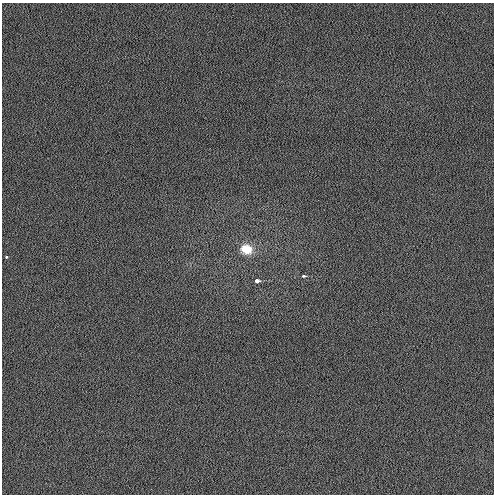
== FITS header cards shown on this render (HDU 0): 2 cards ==
NAXIS1  =                  492 / Axis length
NAXIS2  =                  492 / Axis length

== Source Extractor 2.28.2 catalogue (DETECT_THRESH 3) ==
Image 492 x 492 px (HDU 0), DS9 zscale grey, 1 PNG px = 1 image px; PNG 496 x 496 px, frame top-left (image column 1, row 492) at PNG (2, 3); no overlay
Background 1.19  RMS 3.2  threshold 9.63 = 3 sigma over >= 5 px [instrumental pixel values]
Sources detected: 4; all 4 listed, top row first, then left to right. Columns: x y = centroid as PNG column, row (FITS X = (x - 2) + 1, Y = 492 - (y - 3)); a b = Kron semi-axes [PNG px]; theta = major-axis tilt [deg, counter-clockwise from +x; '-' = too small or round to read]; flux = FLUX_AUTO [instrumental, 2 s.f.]
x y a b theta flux
246 249 15 13 -24 3700
6 257 3 3 - 660
303 276 3 3 - 920
256 280 4 3 - 2600